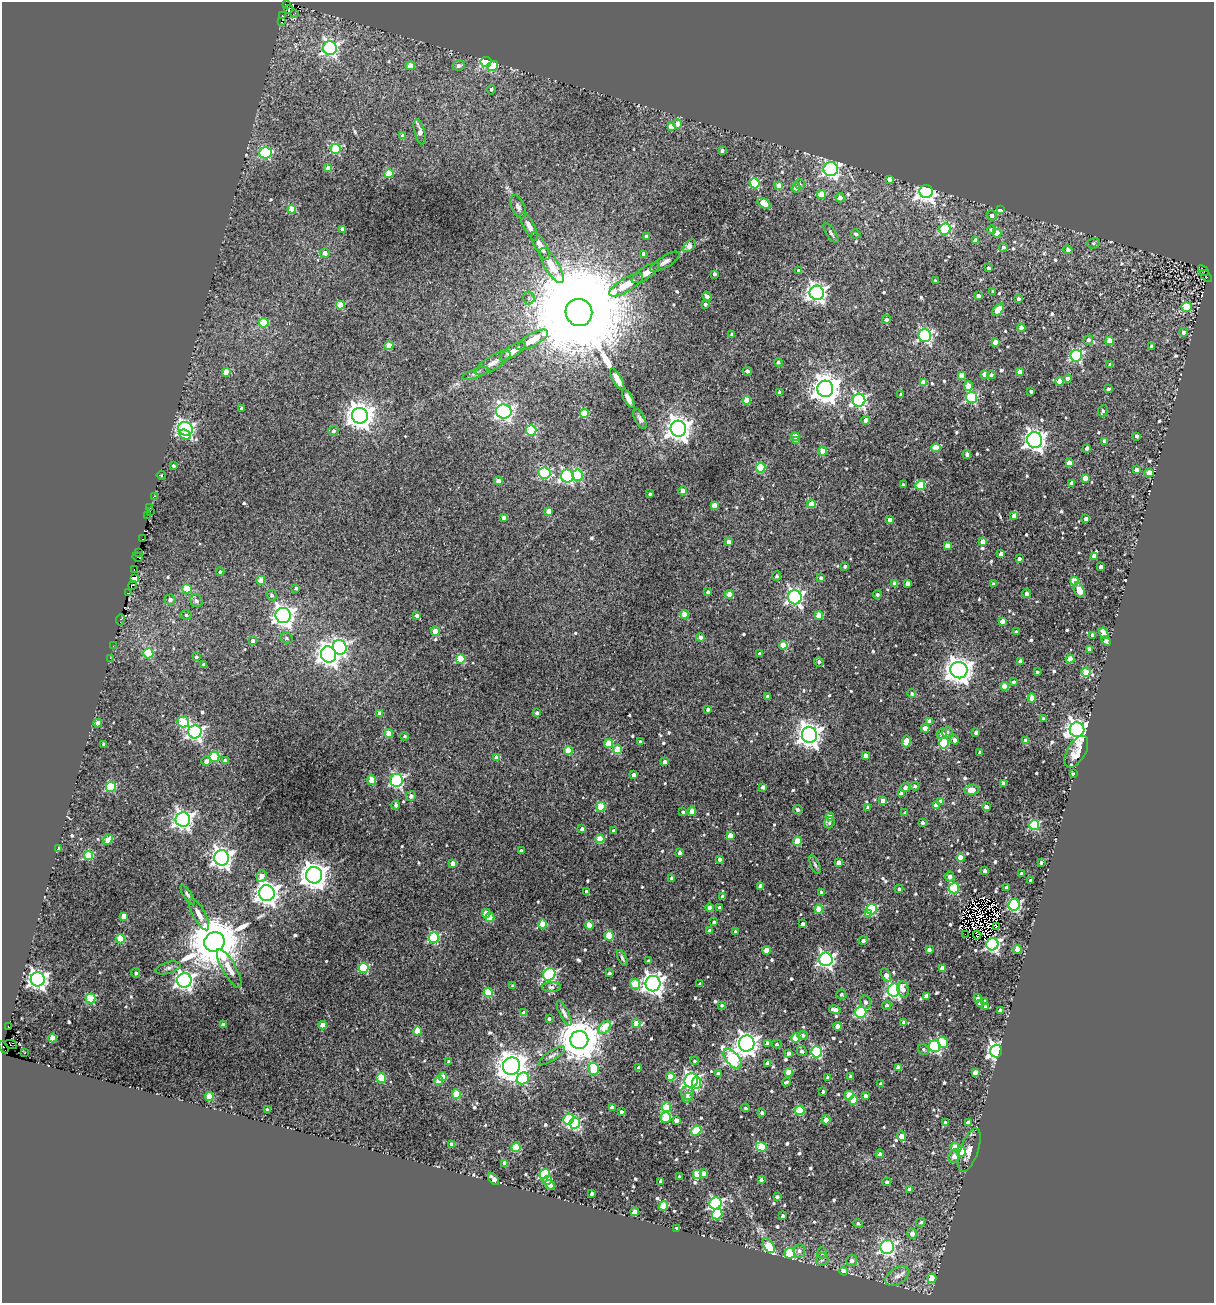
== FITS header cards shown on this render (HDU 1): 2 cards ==
NAXIS1  =                 1212
NAXIS2  =                 1301

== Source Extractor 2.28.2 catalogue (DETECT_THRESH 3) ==
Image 1212 x 1301 px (HDU 1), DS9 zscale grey, 1 PNG px = 1 image px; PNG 1216 x 1305 px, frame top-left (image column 1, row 1301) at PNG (2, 2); each listed source drawn as its Kron ellipse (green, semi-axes under 4 px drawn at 4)
Background 0.109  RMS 0.017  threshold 0.0513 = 3 sigma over >= 5 px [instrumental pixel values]
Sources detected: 726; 9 with non-positive FLUX_AUTO (blend fragments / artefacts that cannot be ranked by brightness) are neither listed nor drawn; of the other 717, the 500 brightest by FLUX_AUTO listed and drawn (217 fainter detections omitted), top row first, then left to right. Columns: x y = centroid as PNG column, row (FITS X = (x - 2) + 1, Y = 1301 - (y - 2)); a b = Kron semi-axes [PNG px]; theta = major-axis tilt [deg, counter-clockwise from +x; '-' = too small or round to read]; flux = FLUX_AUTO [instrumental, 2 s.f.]
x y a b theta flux
287 5 3 2 - 30
289 9 5 2 - 7.8
295 13 3 2 - 6.2
282 16 3 3 - 3.8
281 22 3 2 - 120
330 48 7 6 - 310
486 62 5 5 - 100
410 66 4 4 - 13
459 66 6 5 - 5
493 66 5 5 - 31
491 89 5 4 - 2.3
678 124 4 4 - 9.3
671 126 4 4 - 8.3
420 132 13 5 -75 11
403 136 4 4 - 6.9
336 149 5 5 - 75
722 150 4 4 - 2.9
266 153 6 5 - 94
328 168 4 4 - 7
831 169 7 7 - 310
389 173 4 4 - 36
889 179 4 3 - 7.9
755 183 5 5 - 79
800 184 5 5 - 2.4
779 186 4 4 - 16
796 188 5 4 - 11
926 191 7 6 - 630
821 195 4 4 - 21
840 198 4 4 - 7.3
764 203 7 4 -33 18
518 207 12 6 -65 4.2
292 209 4 4 - 35
1000 210 4 4 - 8.4
992 215 5 5 - 5.9
529 227 16 5 -62 6.3
343 229 4 4 - 6.2
945 229 6 5 - 110
991 230 4 4 - 2.6
831 233 11 4 -56 2.9
997 233 4 4 - 16
856 234 5 4 - 3
646 236 4 4 - 5.1
975 241 4 4 - 11
1094 243 6 5 - 2.3
541 246 15 5 -61 10
689 246 8 4 42 11
1003 247 4 4 - 2.7
1068 250 5 4 - 4.6
325 253 5 5 - 7
644 254 4 4 - 7.1
665 262 17 6 31 5.3
552 266 20 7 -59 25
988 268 3 3 - 2.8
799 271 4 4 - 3.4
1203 271 6 3 -43 14
646 273 16 6 33 9.7
714 274 3 3 - 3.2
1206 276 7 2 -47 3.2
935 281 3 3 - 2.9
626 285 19 7 31 22
993 291 3 3 - 2.5
817 293 7 7 - 500
707 296 5 4 - 3.9
978 296 4 4 - 6.6
529 298 6 5 - 2.3
1018 299 3 3 - 3
705 304 4 4 - 3
340 305 4 4 - 30
1187 307 5 5 - 38
998 310 7 4 46 27
579 312 13 13 - 58000
886 320 4 4 - 4.2
264 323 5 4 - 44
1021 328 4 4 - 7.3
1184 332 4 4 - 5.4
732 334 3 3 - 2.6
925 336 6 6 - 210
532 340 18 6 29 20
1088 340 5 4 - 3.9
1110 341 4 4 - 23
995 342 4 4 - 8.6
389 346 4 4 - 26
1151 346 3 3 - 2.4
513 351 15 5 32 8
1076 356 6 6 - 140
778 362 4 4 - 2.8
493 363 20 7 32 8.4
1110 364 4 4 - 3.7
747 371 4 3 - 3
226 372 4 4 - 17
1020 372 4 3 - 4.8
475 374 14 4 20 3.5
985 374 4 4 - 12
961 375 4 4 - 14
991 375 4 4 - 2.3
617 379 12 4 -61 9.2
1068 379 4 4 - 6.4
1060 381 4 4 - 19
924 383 4 4 - 16
968 386 5 4 - 15
825 389 8 8 - 1800
1108 389 3 3 - 2.9
1031 391 3 3 - 3
780 392 4 3 - 2.5
901 394 3 3 - 3.6
971 397 5 5 - 130
628 399 10 4 -61 5.2
747 400 4 4 - 25
859 400 6 6 - 260
242 408 3 3 - 4.1
1103 411 6 5 - 3.3
504 412 7 7 - 290
584 414 4 4 - 49
360 416 8 8 - 1300
640 419 11 5 -61 3.6
866 420 4 4 - 6.6
185 429 7 7 - 290
678 429 8 7 - 1000
531 430 5 5 - 69
333 431 5 5 - 3
185 435 6 4 -23 24
1136 436 4 3 - 3.1
795 437 4 4 - 16
796 440 4 4 - 8.6
1035 440 8 7 - 630
1105 441 4 4 - 7.8
936 448 5 4 - 27
1087 448 4 3 - 4.7
823 451 4 4 - 27
967 454 4 3 - 3.5
1069 463 4 4 - 14
173 466 3 3 - 2.2
761 468 5 5 - 62
1136 470 4 3 - 5.7
544 473 6 5 - 97
1149 473 4 4 - 19
161 475 4 3 - 2.7
578 475 6 5 - 86
567 476 6 6 - 200
1085 478 4 4 - 14
498 481 4 4 - 6.5
1071 483 4 3 - 5.1
903 485 3 3 - 2.5
920 485 5 4 - 68
683 491 4 4 - 6.4
650 494 3 3 - 2.2
154 496 3 2 - 11
811 504 4 4 - 21
714 505 4 4 - 12
150 508 3 2 - 2.5
150 511 3 2 - 6.3
549 511 4 4 - 11
148 515 3 2 - 3.7
1014 516 4 4 - 9.8
504 518 4 3 - 4
1086 519 4 3 - 5.9
890 520 4 4 - 10
142 539 3 2 - 2.9
729 542 4 4 - 8.7
983 542 4 4 - 12
947 546 4 4 - 14
138 553 3 3 - 20
1001 554 4 4 - 6.2
1094 556 4 4 - 9.7
138 557 5 3 - 15
1019 559 3 3 - 3.6
845 566 4 3 - 2.5
1101 567 3 3 - 3.5
134 570 3 2 - 11
220 572 4 4 - 2.2
777 576 5 4 - 2.5
821 578 3 3 - 2.6
135 579 4 3 - 74
261 580 4 4 - 19
1074 581 4 4 - 38
908 583 4 4 - 9.1
895 584 4 4 - 13
993 584 3 3 - 2.5
133 585 4 2 - 4
296 588 3 3 - 2.5
187 589 5 4 - 28
1079 590 8 5 -68 13
708 592 4 3 - 3.6
128 593 4 2 - 6.6
1027 593 4 4 - 4.5
729 594 4 4 - 19
877 594 4 4 - 2.5
272 595 5 5 - 3
795 597 7 7 - 320
170 600 5 5 - 4.7
196 601 7 6 - 4.5
684 614 4 4 - 19
186 615 5 4 - 2.4
417 615 4 4 - 4.7
283 616 8 7 - 630
819 616 4 4 - 22
120 620 5 3 - 2.7
1002 621 4 4 - 11
435 631 4 4 - 21
1016 632 4 3 - 2.5
1104 633 6 4 -62 19
1092 635 4 4 - 6.6
700 637 4 4 - 5.3
286 638 6 5 - 2.6
253 641 4 4 - 7.6
1106 641 5 4 - 3.8
783 645 4 4 - 29
113 646 2 2 - 3.3
340 647 7 6 - 220
1089 649 4 4 - 5.8
148 653 5 5 - 66
329 654 8 7 - 690
759 654 4 3 - 4
196 657 4 3 - 2.5
110 658 4 2 - 3.5
461 659 5 4 - 51
1070 659 4 4 - 24
1020 661 4 3 - 5.8
819 662 5 4 - 2.4
203 665 4 3 - 2.8
959 670 8 8 - 1200
1037 672 3 3 - 2.4
1086 672 4 4 - 42
1014 682 4 3 - 2.4
1004 686 4 4 - 16
912 694 4 4 - 2.8
768 696 4 4 - 6.2
1032 698 4 4 - 16
708 709 3 3 - 2.6
380 713 4 4 - 12
537 713 4 4 - 3.3
1044 719 4 3 - 5
929 721 4 4 - 10
183 722 6 5 - 47
98 723 4 4 - 15
925 728 4 4 - 10
1077 730 7 7 - 710
195 732 6 6 - 350
947 732 6 5 - 3
976 732 4 3 - 5.1
942 733 5 5 - 6.6
389 734 4 4 - 29
809 735 8 7 - 1000
404 736 4 4 - 2.1
954 740 4 4 - 5.3
1025 740 4 4 - 4.6
906 741 6 4 87 17
640 742 3 3 - 3.4
609 743 4 4 - 32
944 743 5 4 - 79
103 744 3 3 - 2.4
568 750 4 4 - 33
618 750 4 4 - 30
1076 752 18 9 60 25
980 753 3 3 - 3.8
865 755 4 4 - 8.2
214 757 5 5 - 62
496 758 4 4 - 11
206 761 5 4 - 4.3
225 761 4 4 - 6
665 762 4 4 - 7.4
1073 774 3 3 - 4.6
634 775 4 4 - 7.2
372 780 5 4 - 22
397 780 6 6 - 210
1003 783 4 3 - 4.7
915 786 4 4 - 2.4
111 787 5 5 - 67
763 787 4 4 - 5.2
905 787 5 4 - 4.8
972 790 7 4 5 18
901 793 4 4 - 7
411 796 5 5 - 4.4
883 801 4 4 - 9
941 801 4 4 - 6.2
396 805 4 4 - 3.6
936 805 4 4 - 13
601 807 5 4 - 52
868 807 4 3 - 4.5
986 807 4 4 - 7.3
798 810 5 4 - 3.5
692 811 4 4 - 14
683 812 4 3 - 2.8
905 813 4 3 - 2.3
830 817 4 4 - 14
183 819 7 7 - 570
922 822 3 3 - 3.4
829 823 6 5 - 3
1034 825 5 5 - 99
582 829 4 4 - 4.1
613 830 3 3 - 2.1
730 836 4 4 - 15
600 839 4 4 - 36
108 840 6 4 48 18
797 841 4 4 - 31
58 848 3 3 - 3.6
521 851 4 4 - 5.2
680 853 4 3 - 5.3
89 856 4 4 - 52
222 858 8 7 - 620
960 858 4 4 - 21
720 859 4 3 - 3.8
838 862 4 4 - 7.8
1041 862 3 3 - 2.5
453 863 4 4 - 8.6
815 865 10 4 -66 2.3
985 871 4 3 - 5.7
1021 874 3 3 - 3.3
314 875 8 8 - 1300
261 876 6 5 - 11
950 876 5 4 - 5
672 878 4 4 - 2.9
1031 881 4 3 - 5.6
760 886 4 3 - 5.6
1006 887 3 3 - 3
954 888 5 5 - 86
899 889 4 4 - 2.3
587 891 4 3 - 2.7
267 893 8 8 - 870
821 893 4 4 - 4.6
188 895 11 4 -56 2.9
722 897 4 3 - 4.3
1014 905 6 5 - 170
719 907 3 3 - 2.3
710 908 4 4 - 9.8
819 909 4 4 - 32
872 909 5 5 - 94
486 913 4 4 - 16
869 913 4 4 - 20
199 914 18 6 -61 9.2
124 916 4 4 - 14
490 918 4 4 - 41
714 922 4 4 - 2.9
543 924 4 4 - 26
803 924 4 4 - 6.2
589 925 4 4 - 28
996 927 4 3 - 4
709 931 4 3 - 3.4
735 932 3 3 - 3.2
965 934 2 2 - 2.6
977 935 4 2 - 2.9
609 936 4 4 - 46
434 938 5 5 - 97
120 939 4 4 - 29
863 940 4 4 - 3.3
214 942 10 9 - 8400
992 944 6 6 - 240
929 949 4 3 - 5
1017 949 4 4 - 26
766 950 4 4 - 14
622 958 9 3 -64 2.3
826 959 7 6 - 310
648 961 4 3 - 2.8
168 968 13 5 17 4.2
229 968 22 7 -60 13
364 968 5 5 - 70
942 968 4 4 - 9.5
136 973 5 4 - 2.5
609 973 3 3 - 2.4
549 974 6 5 - 170
886 975 7 4 -65 8
38 979 7 7 - 630
184 980 7 7 - 490
635 984 5 5 - 31
653 984 8 7 - 750
700 984 3 3 - 2.7
513 986 4 3 - 3.3
551 987 9 5 -1 3.1
903 989 8 5 -81 7
894 990 6 6 - 280
488 992 4 4 - 57
841 994 5 5 - 2.7
926 996 4 4 - 7.6
90 998 5 5 - 62
977 998 4 3 - 2.7
984 1001 4 3 - 3
865 1002 6 5 - 4.4
980 1003 4 4 - 7.3
722 1005 4 3 - 2.1
887 1005 5 4 - 3.3
985 1007 4 3 - 2.7
835 1010 6 3 -10 7.2
1000 1010 4 3 - 4.7
861 1012 5 5 - 100
524 1013 4 4 - 12
564 1013 14 4 -64 4.3
549 1019 3 3 - 3.1
904 1022 4 4 - 4.5
636 1023 4 4 - 22
223 1025 4 4 - 8.4
323 1025 4 4 - 19
837 1026 4 4 - 6.7
8 1027 3 3 - 100
604 1028 7 5 45 28
417 1031 4 4 - 31
803 1035 5 4 - 2.8
53 1038 4 4 - 19
796 1038 5 4 - 44
579 1040 9 9 - 4400
943 1042 6 5 - 44
747 1043 8 7 - 800
767 1043 4 3 - 5.2
11 1044 6 4 -27 15
777 1044 5 4 - 2.2
934 1046 6 5 - 150
4 1047 6 3 -60 320
923 1049 6 5 - 2.6
802 1051 5 4 - 4.2
996 1051 6 6 - 450
816 1052 5 5 - 140
24 1053 3 2 - 8.9
788 1053 4 3 - 4
552 1056 15 5 33 4.1
732 1059 12 6 -51 170
695 1061 4 4 - 2.2
449 1062 4 3 - 3.4
767 1063 4 4 - 5.9
511 1066 9 8 - 1900
639 1067 3 3 - 2.7
898 1067 4 4 - 12
594 1069 6 5 - 42
789 1072 4 4 - 24
975 1072 4 4 - 7.7
718 1073 4 3 - 3.2
443 1077 4 4 - 13
670 1077 4 4 - 16
851 1077 4 4 - 9.5
381 1078 5 5 - 50
523 1078 6 5 - 59
828 1078 4 3 - 4.8
691 1080 7 6 - 320
439 1081 4 4 - 19
786 1082 4 3 - 2.7
696 1083 6 4 78 31
881 1084 4 3 - 5.5
823 1091 4 3 - 2.2
687 1093 6 6 - 5.5
456 1094 4 4 - 31
849 1095 4 4 - 30
209 1096 4 4 - 27
866 1096 4 4 - 4.8
687 1098 5 5 - 6.6
853 1100 4 4 - 18
666 1107 5 4 - 47
612 1108 4 4 - 8.8
746 1108 4 4 - 2.3
267 1110 4 3 - 2.9
800 1110 5 4 - 56
621 1112 3 3 - 2.9
762 1112 3 3 - 3.1
666 1117 5 5 - 49
569 1119 5 5 - 71
676 1120 4 4 - 6.9
826 1120 4 4 - 26
575 1123 5 5 - 120
945 1123 4 3 - 3
968 1123 4 4 - 9.5
696 1131 5 4 - 52
901 1136 5 4 - 14
452 1144 4 4 - 5.1
516 1147 4 4 - 55
761 1147 5 4 - 45
955 1147 4 4 - 25
969 1150 23 9 70 11
961 1152 5 5 - 51
880 1154 4 4 - 3.8
954 1156 7 5 55 7.9
505 1163 4 4 - 17
545 1174 5 5 - 100
697 1174 5 4 - 59
704 1174 4 4 - 6.4
679 1177 3 3 - 2.3
494 1179 7 4 -48 9.1
547 1180 4 4 - 15
761 1180 3 3 - 2.7
661 1181 4 4 - 4.8
887 1182 4 4 - 3.8
550 1185 5 4 - 4.6
910 1189 4 4 - 6.9
592 1194 3 3 - 3.4
777 1197 3 3 - 3.4
715 1203 6 6 - 230
663 1206 4 4 - 47
635 1212 4 4 - 16
717 1214 5 5 - 54
783 1216 4 3 - 3.4
921 1222 5 4 - 2.4
858 1223 5 4 - 2.4
676 1228 3 3 - 7.3
912 1234 5 4 - 7.2
769 1246 8 5 -59 47
887 1247 7 6 - 250
799 1251 6 6 - 4
790 1253 5 5 - 69
822 1253 5 5 - 2.2
822 1259 6 6 - 3.3
852 1260 6 5 - 5
844 1271 4 4 - 17
897 1276 13 8 32 7.3
932 1278 5 4 - 36
At the frame edge (FLAGS 8, measured only in part): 1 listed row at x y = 4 1047
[217 fainter detections neither listed nor drawn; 9 non-positive-flux detections neither listed nor drawn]